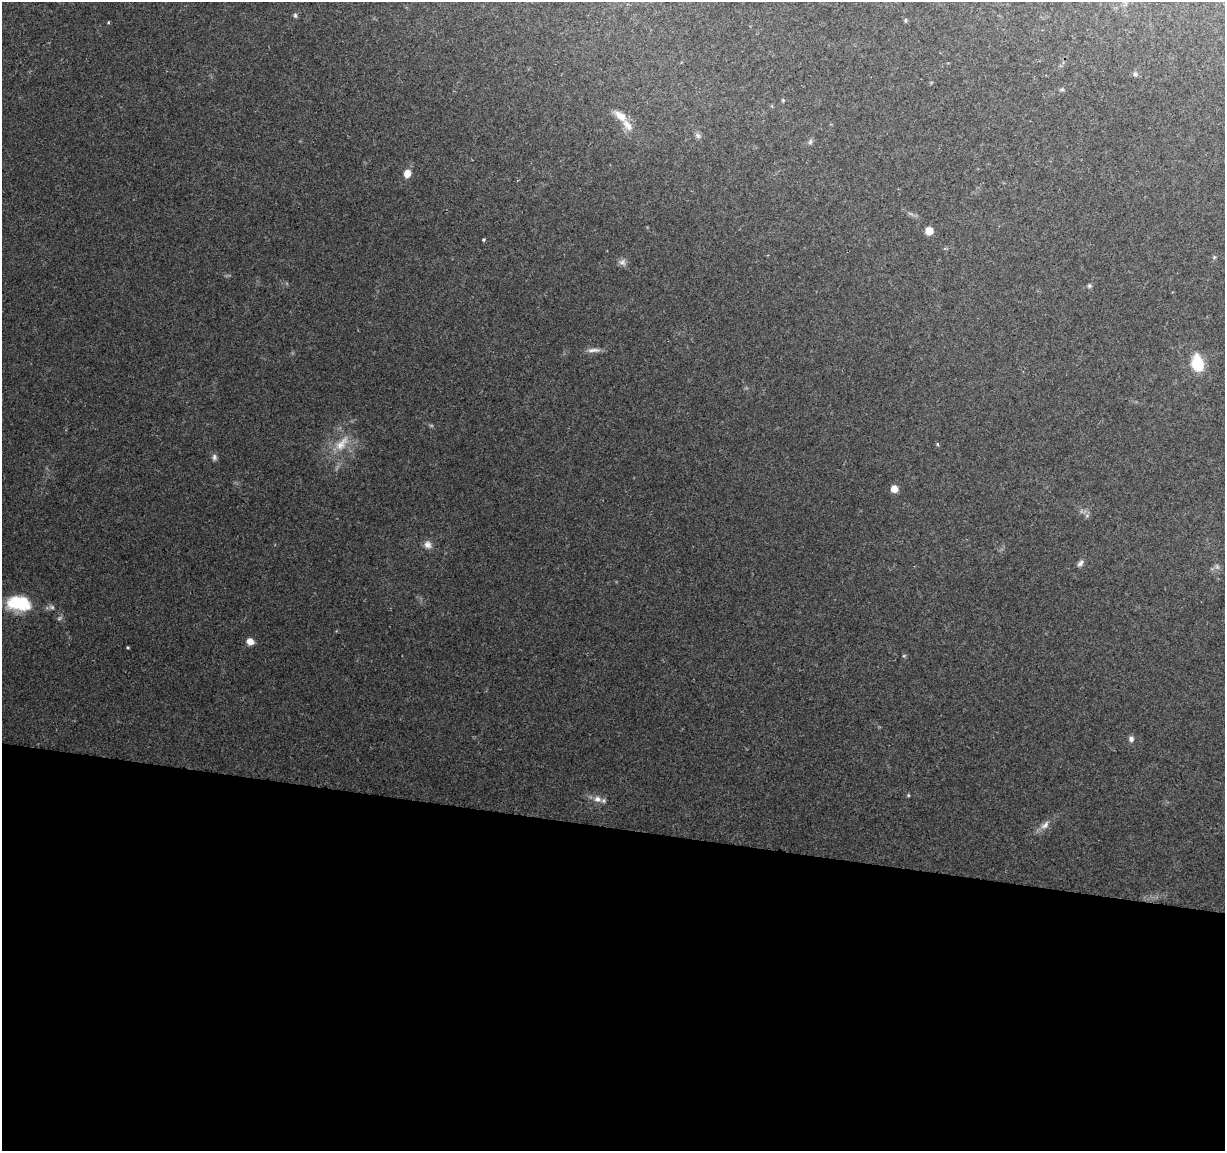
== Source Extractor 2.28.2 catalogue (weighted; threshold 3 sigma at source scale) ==
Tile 14 of 4 x 4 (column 2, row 4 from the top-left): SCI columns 1224-2446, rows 229-1377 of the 4899 x 5108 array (HDU 1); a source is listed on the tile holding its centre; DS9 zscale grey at full resolution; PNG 1227 x 1153 px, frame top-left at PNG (2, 2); no overlay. Shown black and unused: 28% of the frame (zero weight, under 2 of 3 exposures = <1% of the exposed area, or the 3 px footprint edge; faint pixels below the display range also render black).
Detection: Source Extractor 2.28.2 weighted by HDU 2 'WHT'; one run over the whole footprint, this tile lists its part. Background 0.0968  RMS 0.0061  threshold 0.0276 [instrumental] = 3 sigma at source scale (4.5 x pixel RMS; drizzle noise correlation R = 1.50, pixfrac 1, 0.0396/0.0396 arcsec/px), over >= 5 px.
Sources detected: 36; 2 too faint to see at this stretch — not listed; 1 inside a brighter listed object's ellipse — not listed separately; the other 33 listed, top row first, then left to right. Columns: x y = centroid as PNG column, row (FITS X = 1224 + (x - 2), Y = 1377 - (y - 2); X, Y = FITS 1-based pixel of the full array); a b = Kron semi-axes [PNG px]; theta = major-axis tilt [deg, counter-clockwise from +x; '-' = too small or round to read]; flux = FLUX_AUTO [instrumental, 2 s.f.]
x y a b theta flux
295 15 7 5 -75 1.1
905 20 6 4 89 0.72
108 22 3 2 - 0.79
1135 74 7 5 -88 1.3
1062 89 7 4 0 0.96
783 100 5 4 - 0.71
620 116 18 9 -38 7
698 136 9 7 -57 1.8
810 142 8 5 73 1.5
407 173 8 7 - 5.5
929 231 6 6 - 8.8
483 240 3 3 - 1.1
1214 257 5 4 - 0.73
622 262 10 9 - 2.6
1089 286 5 5 - 1.1
594 350 20 5 3 3.4
1197 363 12 9 -77 28
342 443 28 13 51 13
937 444 5 3 - 0.73
214 457 10 6 -82 1.9
894 489 6 6 - 6.2
1087 515 6 4 19 1
428 544 11 10 - 3.5
1080 563 9 6 46 2.1
1217 567 6 5 - 1.4
19 603 30 17 -7 27
250 641 7 6 - 5.4
128 647 3 3 - 0.62
904 656 6 4 2 0.67
1131 739 8 7 - 2.2
908 795 5 4 - 0.64
597 799 10 8 -22 4.2
1045 825 14 8 42 4.2